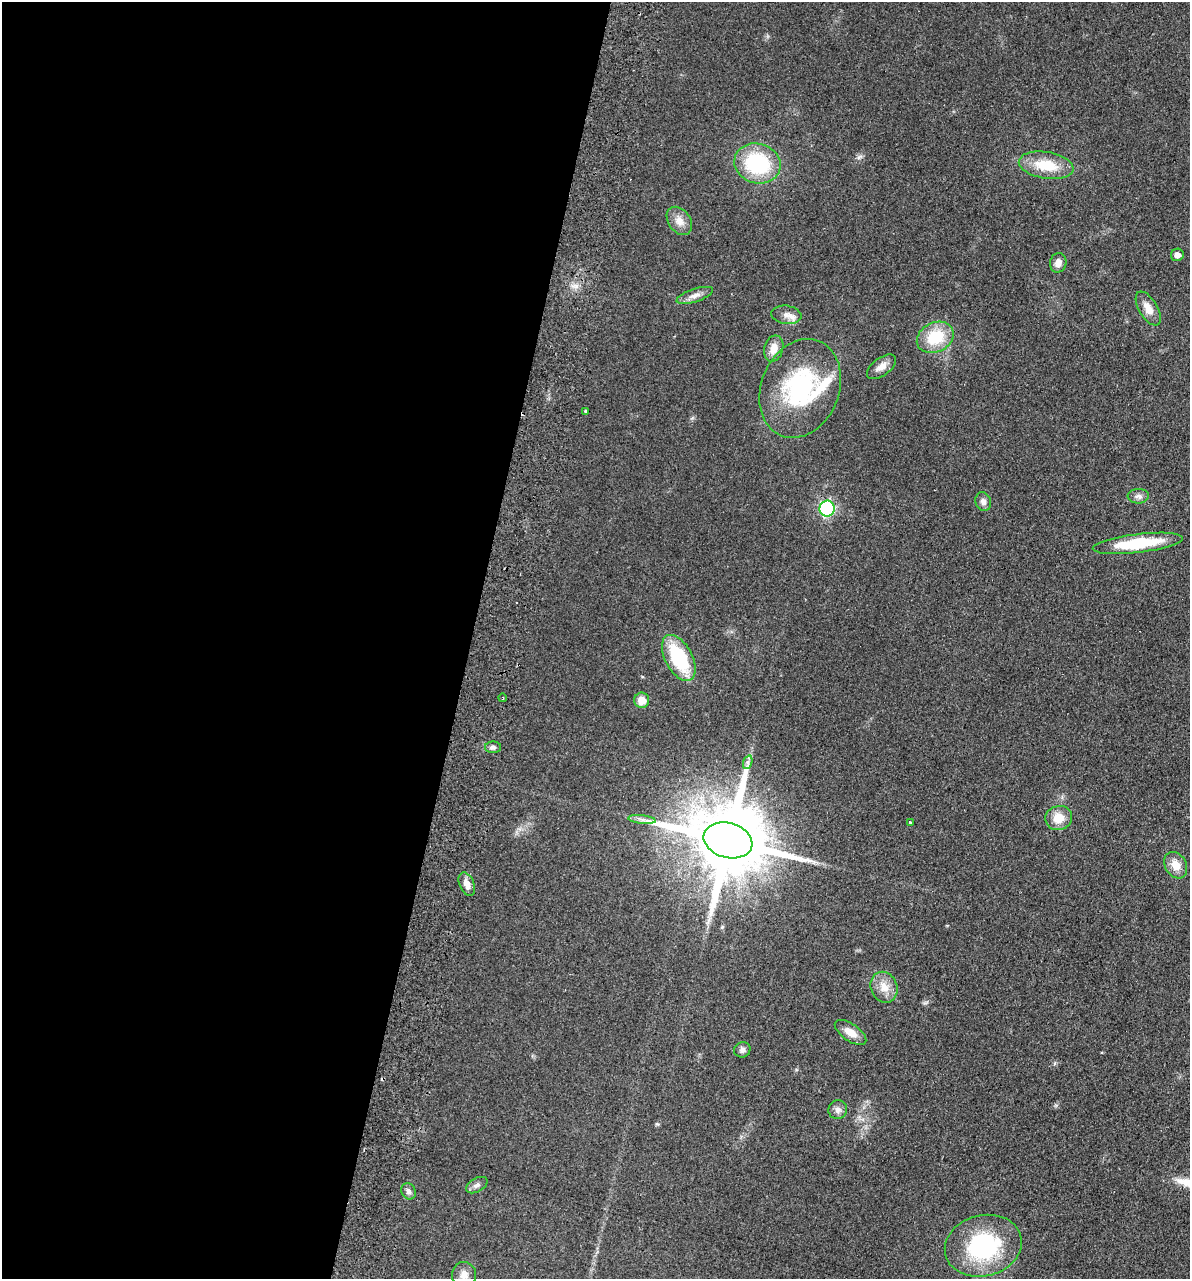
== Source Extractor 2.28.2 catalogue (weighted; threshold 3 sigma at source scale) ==
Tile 5 of 4 x 4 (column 1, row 2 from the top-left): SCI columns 180-1367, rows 2571-3847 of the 5237 x 5141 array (HDU 1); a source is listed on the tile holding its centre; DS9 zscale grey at full resolution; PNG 1192 x 1281 px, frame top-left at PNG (2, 2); each listed source drawn as its Kron ellipse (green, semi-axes under 4 px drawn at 4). Shown black and unused: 40% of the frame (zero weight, under 2 of 3 exposures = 3% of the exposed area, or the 3 px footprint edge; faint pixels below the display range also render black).
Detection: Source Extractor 2.28.2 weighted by HDU 2 'WHT'; one run over the whole footprint, this tile lists its part. Background 0.191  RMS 0.012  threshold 0.055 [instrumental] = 3 sigma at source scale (4.5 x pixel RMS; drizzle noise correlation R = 1.50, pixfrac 1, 0.05/0.05 arcsec/px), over >= 5 px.
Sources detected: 39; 2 cosmic-ray / hot-pixel residue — neither listed nor drawn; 1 inside a brighter listed object's ellipse — not listed separately; the other 36 listed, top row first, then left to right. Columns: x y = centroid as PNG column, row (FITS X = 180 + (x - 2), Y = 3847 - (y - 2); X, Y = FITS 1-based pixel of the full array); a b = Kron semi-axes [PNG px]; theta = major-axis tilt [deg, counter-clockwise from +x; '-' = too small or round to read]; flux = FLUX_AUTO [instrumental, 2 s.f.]
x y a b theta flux
757 163 23 20 -16 96
1046 165 27 13 -9 37
679 221 15 11 -53 11
1177 255 6 6 - 7.7
1058 263 10 8 78 7.7
695 295 19 6 18 8.1
1148 308 19 9 -60 14
786 315 15 9 -7 9
935 337 19 14 26 45
774 348 13 9 76 12
881 367 17 9 36 9.5
800 388 51 39 67 150
586 411 3 3 - 7.1
1138 496 10 7 3 4.9
983 502 9 7 -69 5.2
827 509 8 7 - 140
1138 543 45 9 7 67
679 658 25 13 -62 81
503 698 4 2 - 1.2
642 700 7 7 - 14
493 747 8 6 0 3.7
748 762 7 4 71 3.3
1059 818 13 12 - 18
642 819 14 4 -6 5.1
910 822 3 3 - 2.1
728 840 25 17 -15 17000
1176 865 14 10 -58 15
467 884 12 7 -68 9.2
884 987 16 13 -67 16
851 1032 18 8 -35 13
742 1050 8 7 - 4.8
838 1110 9 9 - 5.7
477 1185 12 6 29 4.6
409 1191 8 7 - 4.1
983 1246 39 30 14 130
464 1275 13 12 - 9.6